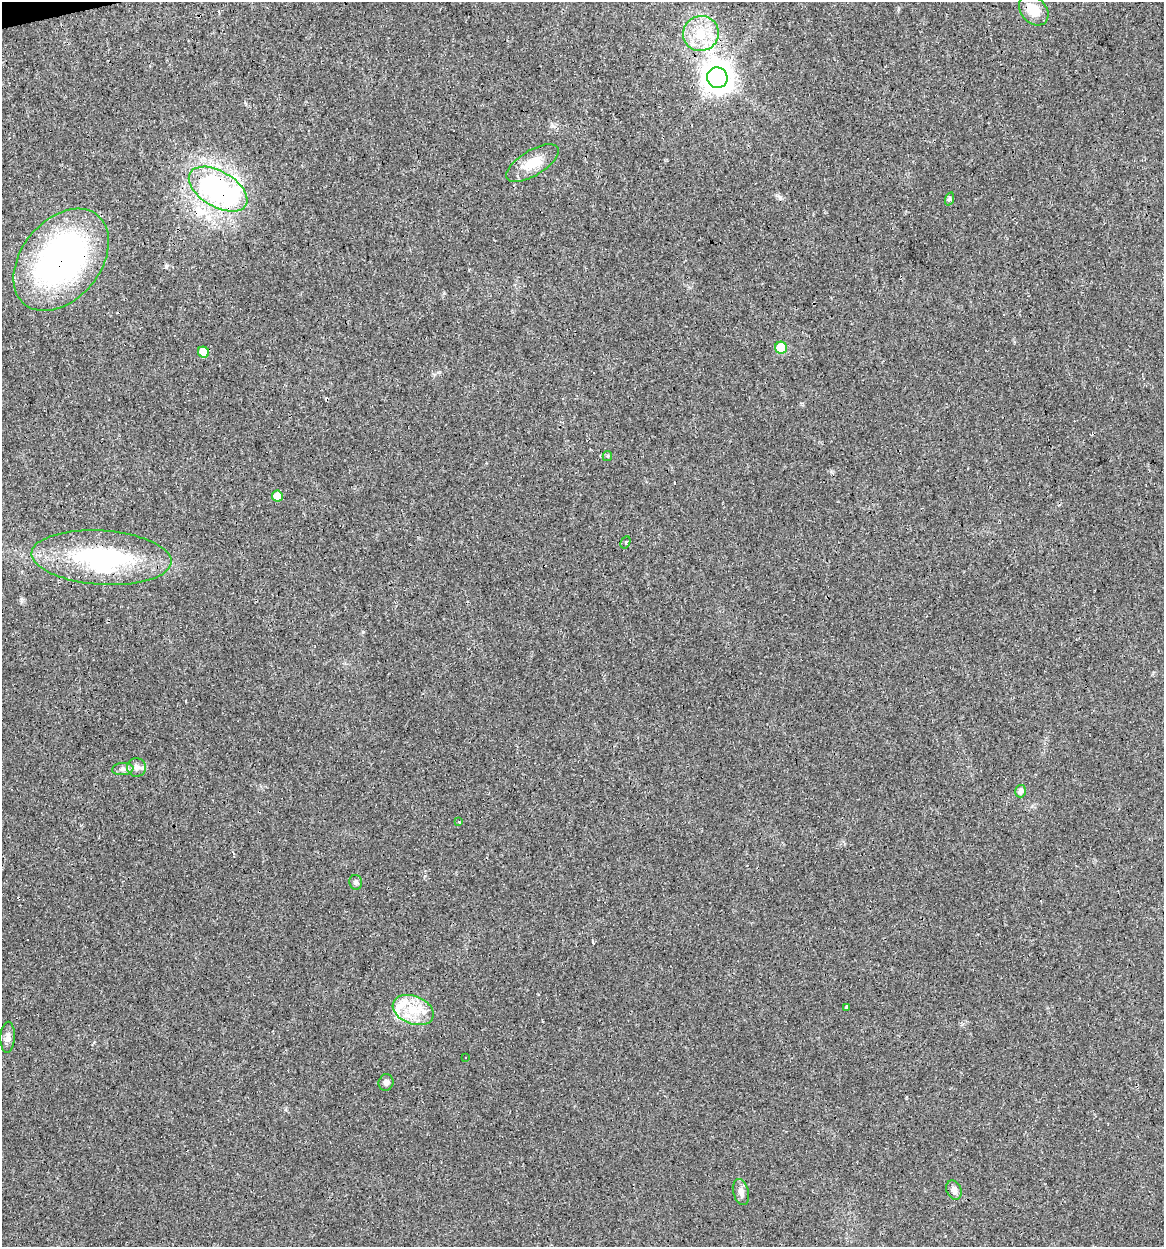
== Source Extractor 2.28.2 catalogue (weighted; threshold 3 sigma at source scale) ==
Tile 11 of 4 x 4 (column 3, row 3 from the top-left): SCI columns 2358-3519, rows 1245-2489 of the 4761 x 4978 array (HDU 1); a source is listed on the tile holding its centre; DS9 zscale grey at full resolution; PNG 1166 x 1249 px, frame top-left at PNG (2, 2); each listed source drawn as its Kron ellipse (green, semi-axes under 4 px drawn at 4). Shown black and unused: <1% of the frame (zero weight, under 3 of 4 exposures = <1% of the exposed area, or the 3 px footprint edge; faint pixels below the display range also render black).
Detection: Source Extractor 2.28.2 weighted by HDU 2 'WHT'; one run over the whole footprint, this tile lists its part. Background 0.021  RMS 0.0031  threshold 0.0139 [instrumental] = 3 sigma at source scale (4.5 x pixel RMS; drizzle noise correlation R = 1.50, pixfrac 1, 0.0396/0.0396 arcsec/px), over >= 5 px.
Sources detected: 36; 9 cosmic-ray / hot-pixel residue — neither listed nor drawn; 2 inside a brighter listed object's ellipse — not listed separately; the other 25 listed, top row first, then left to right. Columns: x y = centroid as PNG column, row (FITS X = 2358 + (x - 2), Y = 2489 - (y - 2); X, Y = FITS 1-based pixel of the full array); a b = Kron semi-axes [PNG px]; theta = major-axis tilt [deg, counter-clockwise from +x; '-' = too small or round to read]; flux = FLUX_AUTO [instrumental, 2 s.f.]
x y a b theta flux
1034 10 17 12 -46 5.6
701 34 18 17 - 8.1
717 78 10 10 - 430
533 163 29 12 32 6.9
218 189 32 17 -31 64
949 199 7 4 72 0.52
61 260 58 39 51 97
781 348 6 6 - 8.8
204 352 6 5 - 5.6
607 456 5 4 - 0.41
277 496 5 5 - 3.6
625 542 6 4 63 0.58
101 558 70 27 -4 46
136 767 9 9 - 1.6
123 769 11 6 5 1.2
1021 791 6 5 - 1
458 822 3 3 - 1.1
356 882 7 6 - 0.73
846 1008 4 3 - 7.2
413 1010 21 14 -21 7.6
8 1037 15 7 87 1.8
466 1058 3 2 - 0.38
386 1082 8 7 - 1.1
954 1190 10 7 -66 1.7
741 1192 13 8 -76 1.7
Overlapping masked pixels (flux is a lower limit): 3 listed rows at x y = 218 189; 61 260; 101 558
Unlisted compact peaks at least as high as the median listed source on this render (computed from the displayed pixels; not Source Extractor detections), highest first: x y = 363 632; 552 126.